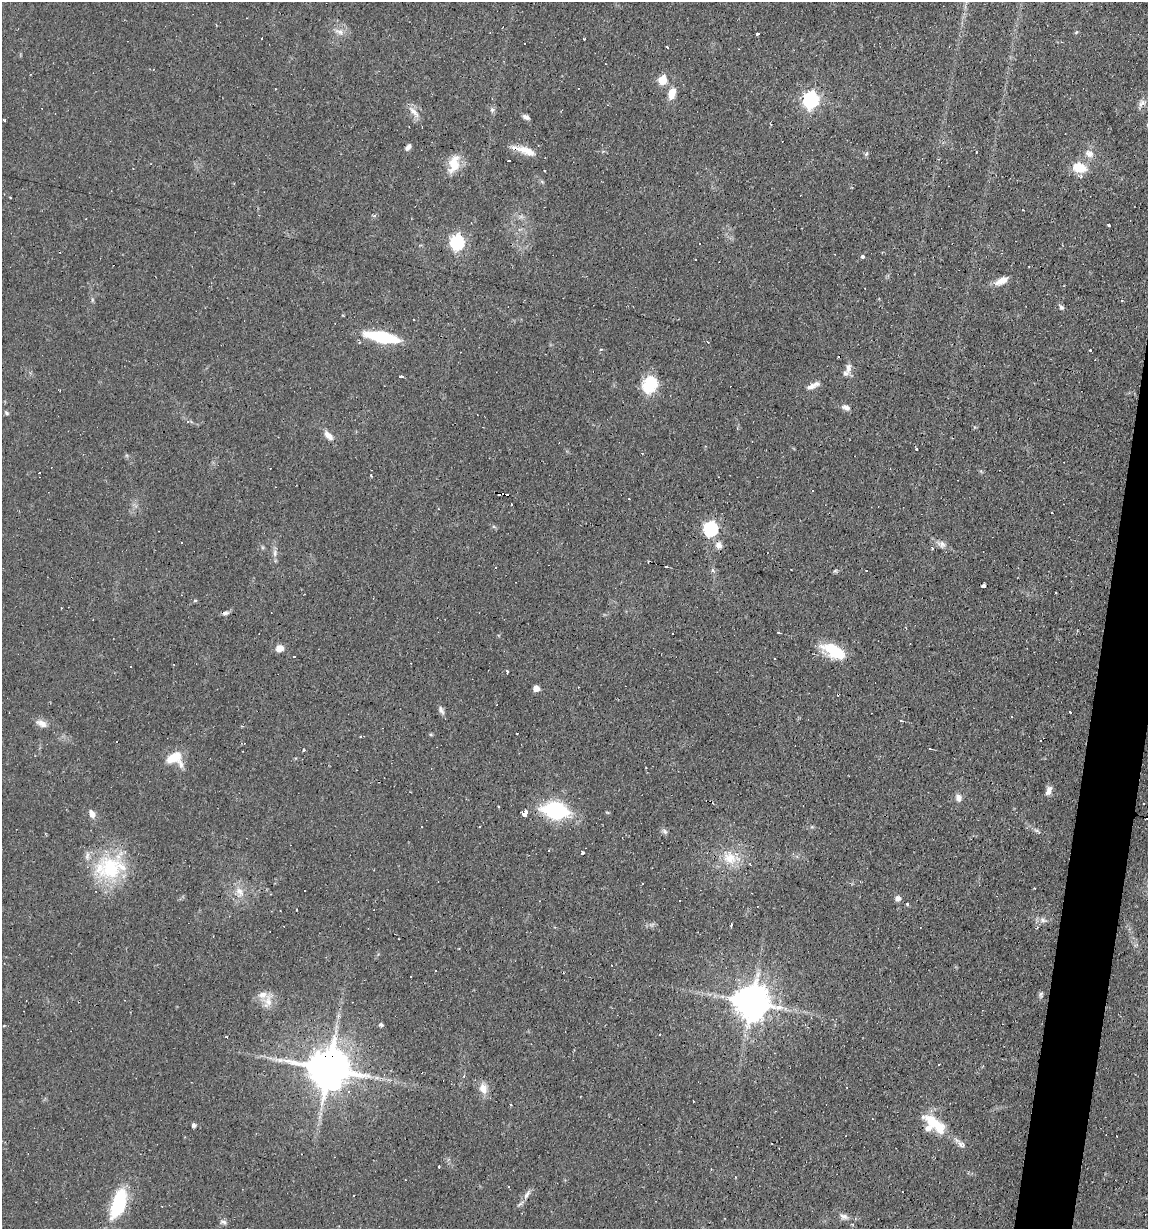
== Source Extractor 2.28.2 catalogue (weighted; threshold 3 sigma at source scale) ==
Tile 10 of 4 x 4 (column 2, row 3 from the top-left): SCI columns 1260-2405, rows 1228-2454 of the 4929 x 4909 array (HDU 1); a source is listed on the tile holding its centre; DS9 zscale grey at full resolution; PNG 1150 x 1231 px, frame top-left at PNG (2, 2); no overlay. Shown black and unused: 3% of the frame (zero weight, under 2 of 3 exposures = <1% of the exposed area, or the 3 px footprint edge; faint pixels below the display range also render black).
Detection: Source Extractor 2.28.2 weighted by HDU 2 'WHT'; one run over the whole footprint, this tile lists its part. Background 0.0927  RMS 0.0057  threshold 0.0256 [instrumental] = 3 sigma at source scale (4.5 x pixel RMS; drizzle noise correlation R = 1.50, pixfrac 1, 0.05/0.05 arcsec/px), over >= 5 px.
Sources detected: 153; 49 cosmic-ray / hot-pixel residue — not listed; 4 inside a brighter listed object's ellipse — not listed separately; the other 100 listed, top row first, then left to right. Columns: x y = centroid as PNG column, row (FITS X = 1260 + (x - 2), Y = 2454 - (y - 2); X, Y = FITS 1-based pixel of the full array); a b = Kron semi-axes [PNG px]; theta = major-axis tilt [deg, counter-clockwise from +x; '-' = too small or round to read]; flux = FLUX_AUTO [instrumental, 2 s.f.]
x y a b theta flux
340 32 15 8 -19 3.9
1076 32 5 4 - 0.73
758 34 3 3 - 11
262 39 3 2 - 0.88
584 39 3 2 - 0.48
667 48 3 2 - 1.1
662 80 5 5 - 23
672 93 13 8 69 7.2
811 100 7 6 - 180
1142 103 13 8 45 3
492 110 6 6 - 1.4
414 112 21 7 -46 4.3
526 117 7 5 -27 2.3
5 121 3 2 - 0.62
408 147 8 5 56 2
526 150 25 9 -23 8.9
976 152 3 2 - 0.47
866 154 8 4 54 0.97
1089 154 11 9 -26 4.1
454 164 23 12 75 12
1079 168 15 11 -10 12
542 182 6 4 -19 0.76
1109 225 3 3 - 2.8
457 242 6 6 - 120
863 256 4 3 - 9.1
1002 281 15 7 26 6.1
92 300 6 4 73 0.81
1061 307 6 6 - 1.2
382 337 26 8 -11 47
601 349 5 3 - 0.46
1090 350 2 2 - 0.45
849 368 14 7 84 3.1
401 376 4 3 - 3.2
650 384 15 11 66 31
811 386 14 7 19 3.3
846 407 10 6 -24 2.6
6 413 6 5 - 0.95
328 435 14 7 -47 4.4
916 449 3 3 - 0.9
642 453 3 2 - 0.42
812 491 3 3 - 1.4
710 529 6 6 - 120
941 544 13 8 -26 3.2
719 545 9 8 - 3.2
932 548 4 2 - 0.63
275 553 13 5 -90 2.4
712 571 4 4 - 1.9
835 571 6 4 -32 0.84
984 586 4 3 - 3.5
195 600 5 4 - 0.7
778 633 4 2 - 0.52
279 648 7 6 - 6.6
834 651 29 13 -28 20
775 659 2 2 - 0.48
507 671 3 3 - 1.8
536 688 5 5 - 6.2
441 710 12 6 -64 2.1
1070 712 3 3 - 1.7
901 721 4 3 - 0.48
42 723 16 8 -26 4.2
517 733 2 2 - 0.75
930 749 4 2 - 0.5
303 750 4 2 - 0.52
174 758 19 14 -17 14
1049 790 12 7 70 3
958 798 9 7 -84 3.1
1143 804 3 2 - 0.49
556 810 25 14 -11 50
526 813 4 3 - 81
92 814 11 7 -64 3.6
479 827 2 2 - 0.57
812 827 6 4 -17 0.73
665 831 9 6 -45 1.6
1037 831 11 3 -26 1.4
582 853 3 3 - 5.8
730 858 20 17 -54 13
112 868 45 32 14 46
1034 888 3 3 - 1.3
240 892 16 9 -69 6
897 899 7 6 - 2.2
907 904 4 4 - 0.66
296 909 3 2 - 0.91
1043 920 10 7 -28 2.5
731 925 3 2 - 1.8
1041 995 9 6 -86 1.3
268 1001 21 10 79 6.6
751 1002 10 10 - 1400
381 1024 5 4 - 1.5
660 1035 3 2 - 0.69
328 1069 13 11 -12 2300
464 1076 4 4 - 0.8
377 1078 7 4 -18 1.5
483 1088 15 10 -79 5.7
932 1121 18 17 - 19
194 1125 4 4 - 2
961 1144 13 8 -36 2.9
527 1194 15 5 64 2.8
119 1203 33 14 73 38
844 1216 12 7 -23 2.6
223 1222 10 5 -12 1.6
Overlapping masked pixels (flux is a lower limit): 3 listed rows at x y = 526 150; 556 810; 328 1069